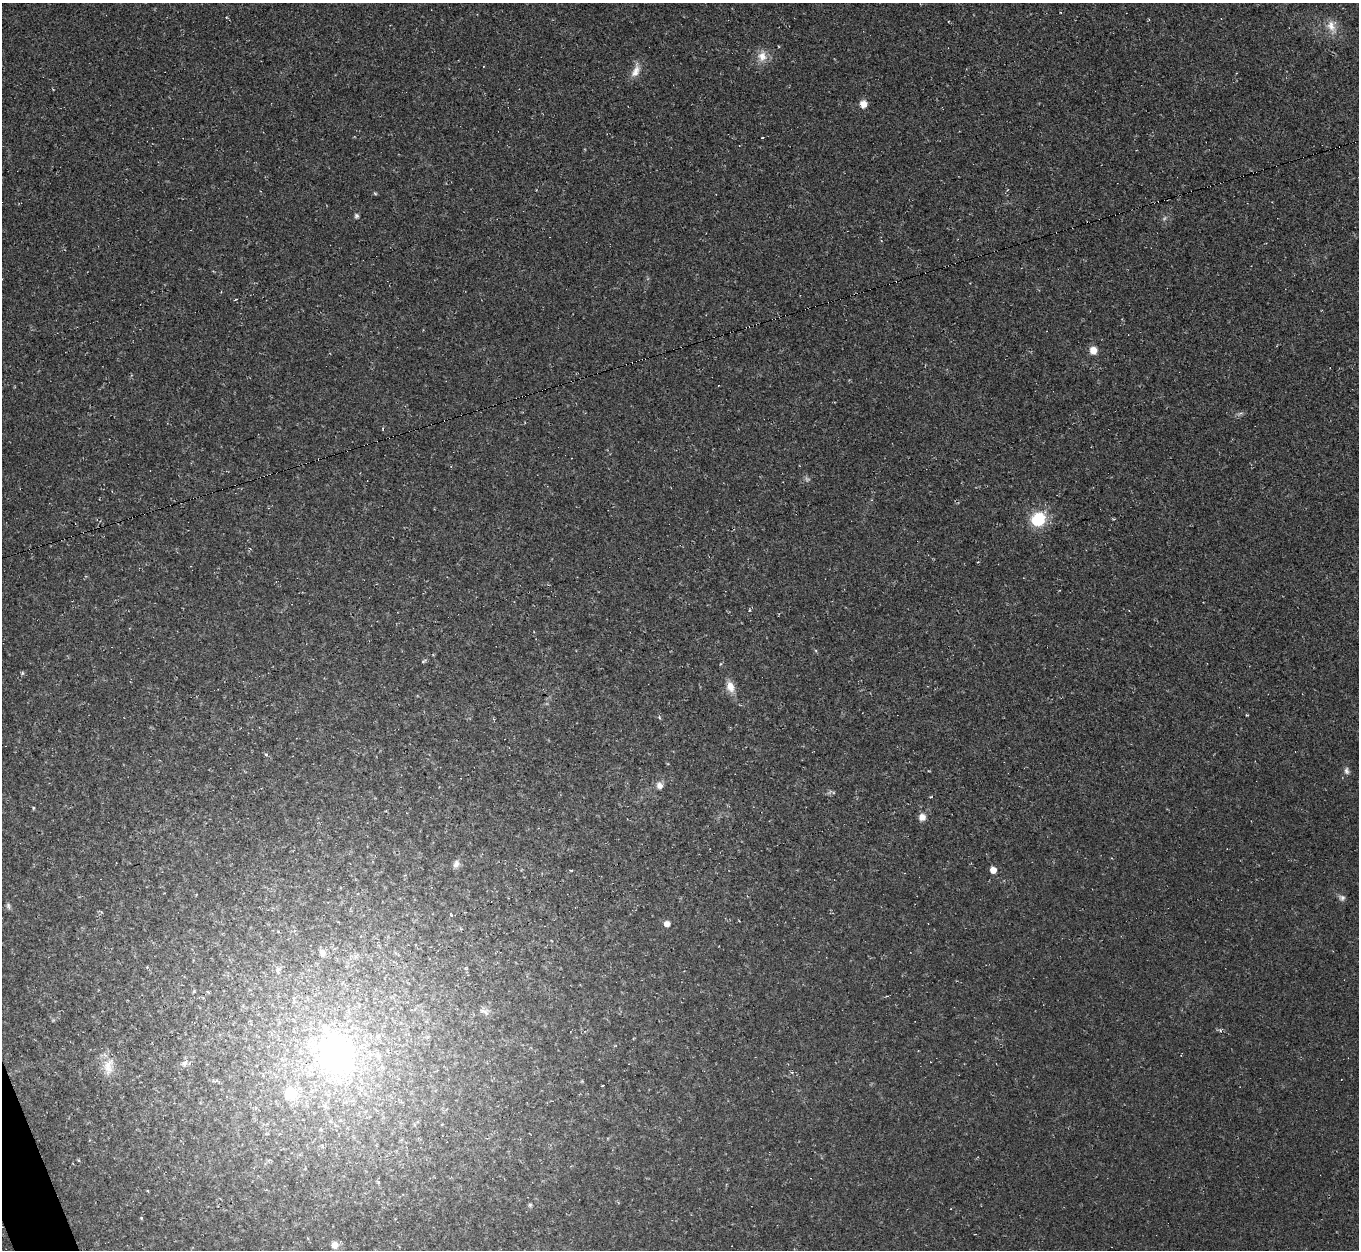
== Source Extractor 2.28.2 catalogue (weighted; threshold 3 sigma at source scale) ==
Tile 7 of 4 x 4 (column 3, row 2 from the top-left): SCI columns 2713-4069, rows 2643-3890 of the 5425 x 5410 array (HDU 1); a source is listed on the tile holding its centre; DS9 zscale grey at full resolution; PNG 1361 x 1252 px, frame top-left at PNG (2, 3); no overlay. Shown black and unused: <1% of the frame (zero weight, under 2 of 3 exposures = <1% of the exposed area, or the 3 px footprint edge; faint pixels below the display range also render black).
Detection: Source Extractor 2.28.2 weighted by HDU 2 'WHT'; one run over the whole footprint, this tile lists its part. Background 0.0453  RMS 0.0067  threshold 0.03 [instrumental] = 3 sigma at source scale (4.5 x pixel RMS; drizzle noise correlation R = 1.50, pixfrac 1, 0.05/0.05 arcsec/px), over >= 5 px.
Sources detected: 46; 3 too faint to see at this stretch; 4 cosmic-ray / hot-pixel residue — not listed; the other 39 listed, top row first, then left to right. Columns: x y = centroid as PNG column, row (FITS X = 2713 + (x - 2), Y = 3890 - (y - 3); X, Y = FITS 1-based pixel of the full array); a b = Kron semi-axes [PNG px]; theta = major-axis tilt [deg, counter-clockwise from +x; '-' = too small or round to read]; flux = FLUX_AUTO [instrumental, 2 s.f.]
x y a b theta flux
1331 26 20 13 -73 8.5
762 56 16 13 88 7.8
483 66 3 2 - 0.44
636 71 20 10 66 6.5
863 104 8 7 - 5.6
357 216 6 4 -89 1.5
1093 350 10 10 - 5
633 362 2 2 - 1.1
1240 413 11 3 15 1.4
1038 519 17 15 46 25
424 661 7 4 27 0.93
22 673 6 4 90 0.92
730 687 15 10 -70 6.8
659 717 5 4 - 0.86
266 755 5 4 - 0.91
1346 771 10 6 -78 2.2
660 785 9 8 - 3.8
931 797 3 3 - 2.3
33 808 5 3 - 0.68
922 817 7 7 - 5
456 864 11 7 69 3
993 870 6 6 - 5.9
405 875 3 3 - 0.47
1342 898 9 7 -33 2.2
8 906 10 5 -78 1.6
667 924 6 6 - 3.7
322 952 8 7 - 3.8
278 970 4 3 - 8.5
194 991 5 3 - 0.64
484 1012 17 5 -30 2.7
336 1055 26 21 -74 230
184 1063 10 7 41 2.9
108 1067 25 13 -89 12
602 1085 3 3 - 3
291 1093 13 12 - 19
378 1182 6 3 -46 0.81
530 1205 6 5 - 1.1
141 1218 5 4 - 0.69
334 1245 8 8 - 5.7
Overlapping masked pixels (flux is a lower limit): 1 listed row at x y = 633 362
Unlisted compact peaks at least as high as the median listed source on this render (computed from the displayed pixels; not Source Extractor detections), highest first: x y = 375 194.